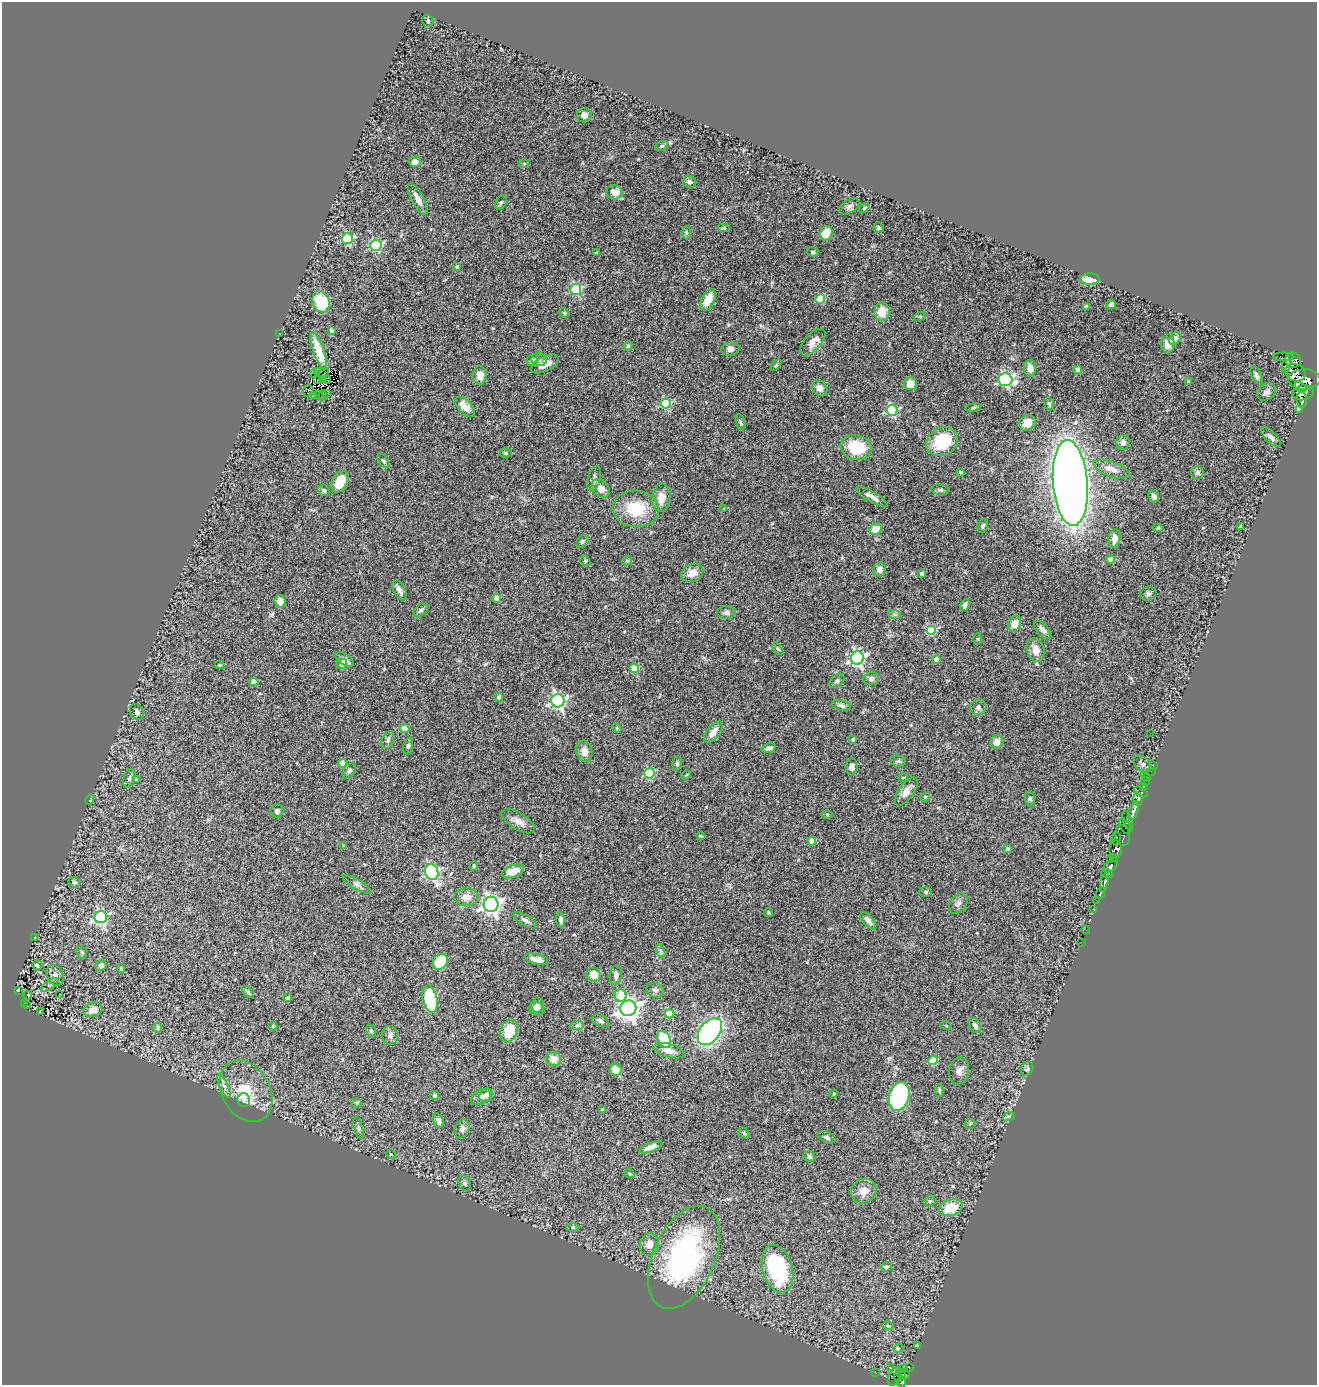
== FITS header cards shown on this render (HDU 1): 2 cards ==
NAXIS1  =                 1315
NAXIS2  =                 1383

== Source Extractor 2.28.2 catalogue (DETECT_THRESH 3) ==
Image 1315 x 1383 px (HDU 1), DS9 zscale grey, 1 PNG px = 1 image px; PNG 1319 x 1387 px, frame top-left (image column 1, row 1383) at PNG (2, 2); each listed source drawn as its Kron ellipse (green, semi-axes under 4 px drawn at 4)
Background 0.776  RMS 0.094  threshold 0.281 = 3 sigma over >= 5 px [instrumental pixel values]
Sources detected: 302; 6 with non-positive FLUX_AUTO (blend fragments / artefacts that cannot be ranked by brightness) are neither listed nor drawn; the other 296 listed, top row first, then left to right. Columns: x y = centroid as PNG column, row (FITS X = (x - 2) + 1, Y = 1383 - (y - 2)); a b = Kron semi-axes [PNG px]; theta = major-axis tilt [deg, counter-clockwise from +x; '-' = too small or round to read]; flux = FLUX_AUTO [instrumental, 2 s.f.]
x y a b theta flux
428 21 6 5 - 11
584 115 7 7 - 31
662 146 7 4 26 10
415 162 6 5 - 39
524 164 5 3 - 7.1
689 182 7 6 - 22
615 192 8 7 - 55
418 199 17 6 -62 44
501 202 7 5 62 12
849 206 11 6 31 22
864 208 6 3 37 6.4
724 228 6 4 -10 7.9
878 228 5 5 - 12
686 232 7 4 -90 8.2
826 233 7 6 - 120
347 239 5 5 - 530
376 245 5 5 - 660
596 252 4 2 - 4
813 252 6 4 -7 13
457 267 4 3 - 11
1090 279 9 5 -1 110
576 289 5 5 - 560
820 299 5 4 - 230
708 300 12 6 63 100
321 302 11 8 -66 330
1111 304 5 4 - 20
1086 307 4 3 - 10
882 312 9 7 84 100
564 313 5 4 - 7.7
920 316 6 4 19 7.4
332 331 4 4 - 20
279 333 2 2 - 29
1175 339 7 5 51 30
813 342 16 8 47 54
1168 344 9 6 88 49
628 346 5 4 - 7.5
730 349 9 6 8 27
319 351 20 5 -71 100
1284 357 10 4 -2 44
539 359 8 7 - 21
532 360 6 5 - 16
1293 360 8 7 - 340
545 364 15 7 26 69
776 365 6 4 45 8.2
1286 365 8 4 79 200
1030 368 8 6 -82 40
1078 370 4 4 - 55
317 372 3 2 - 26
324 373 6 2 58 12
1295 373 10 8 -23 500
314 374 3 2 - 9.7
1256 375 9 5 -66 17
480 376 9 7 -90 63
318 379 3 2 - 3
326 379 4 2 - 2.1
1304 379 16 10 1 4100
322 380 3 2 - 4.6
1005 380 7 6 - 1000
1189 382 4 3 - 16
910 384 6 6 - 86
1300 387 7 4 -37 710
820 388 8 7 - 32
308 391 6 5 - 0.88
1266 392 10 8 39 28
1303 393 10 7 12 1700
318 394 3 2 - 2.2
326 394 2 2 - 3.5
323 395 5 2 - 10
313 396 2 2 - 7.8
1302 400 8 5 -84 730
666 404 5 5 - 490
1049 404 7 4 -70 12
465 407 12 6 -45 81
973 407 8 4 9 8.3
1299 409 4 3 - 89
892 410 5 5 - 610
740 422 8 3 -71 11
1027 423 8 7 - 66
1271 437 13 5 -45 24
942 442 16 14 29 270
1123 442 7 6 - 20
856 447 16 12 -14 220
506 453 6 4 -3 10
384 461 8 4 -53 12
1112 469 18 7 -19 65
960 472 4 3 - 9.7
1197 473 7 6 - 14
594 479 13 6 74 22
340 481 11 7 62 140
1070 483 43 17 -85 9100
601 488 10 7 -48 57
324 490 6 5 - 12
940 490 9 5 -8 15
1154 496 6 5 - 24
872 497 18 5 -31 39
661 498 14 9 82 75
636 509 23 18 -5 260
724 509 4 2 - 5.8
983 526 7 5 68 14
1240 526 3 2 - 5.5
1158 528 5 4 - 8.4
876 529 6 5 - 120
1114 538 9 6 83 47
582 541 7 5 52 12
1110 559 4 4 - 45
585 561 6 4 -50 8.4
627 561 5 4 - 8
879 569 7 6 - 34
692 573 11 9 27 52
922 573 4 3 - 21
399 590 11 6 -62 33
1148 593 8 7 - 19
496 598 4 4 - 94
280 601 6 5 - 52
965 605 6 4 65 18
421 610 9 5 40 17
726 612 9 6 4 19
895 615 7 4 -19 13
1015 624 8 6 71 55
931 630 5 5 - 350
1043 630 11 6 -46 29
977 639 5 3 - 6.1
778 649 7 3 -53 9.4
1036 650 12 8 -74 63
857 658 7 6 - 1500
345 659 11 5 -35 26
936 659 4 4 - 54
342 664 5 5 - 31
220 665 4 4 - 6.4
634 668 4 4 - 200
871 679 8 6 18 24
837 681 9 5 42 15
254 682 4 4 - 59
499 697 4 4 - 18
558 701 6 6 - 1400
841 705 9 5 -14 18
978 707 8 8 - 23
137 712 8 6 -66 22
405 728 4 4 - 74
617 728 5 4 - 7.1
713 732 13 6 51 49
1150 733 2 2 - 2.5
853 739 4 3 - 9.2
388 740 9 5 67 17
997 742 7 6 - 52
408 746 8 5 75 13
769 748 7 4 18 18
584 751 10 8 -82 50
898 761 8 5 -8 16
343 763 4 4 - 140
677 763 7 4 90 11
1142 764 10 7 -46 18
1153 765 3 2 - 11
852 767 8 6 87 30
349 771 8 5 53 21
1151 771 2 2 - 4.5
649 773 5 5 - 430
1145 774 2 2 - 42
686 775 5 3 - 6.5
903 777 5 3 - 4.7
1148 778 3 2 - 27
129 779 9 5 73 14
137 779 4 3 - 16
1146 781 2 2 - 3.8
1144 786 3 2 - 43
906 792 16 7 55 56
1141 792 8 3 -30 47
925 797 5 4 - 6.1
1030 799 7 5 -89 14
90 800 5 3 - 6.1
1138 800 6 5 - 550
277 811 7 6 - 13
1134 811 10 4 71 990
827 814 6 4 -1 7.9
518 821 18 8 -32 50
1128 821 11 4 -70 240
1125 826 8 5 -59 160
1122 835 10 7 -80 150
701 836 4 3 - 6.3
1116 838 6 3 74 90
812 841 4 4 - 120
344 846 3 3 - 6.5
1008 848 4 4 - 40
1116 849 8 6 88 610
1115 858 4 3 - 530
1111 860 3 3 - 60
474 866 4 3 - 8.6
1111 866 9 5 45 470
513 871 11 6 19 83
432 872 8 6 -69 810
1107 874 5 4 - 470
74 882 6 5 - 12
1105 882 10 3 77 690
357 884 16 5 -31 24
925 892 6 5 - 9.2
1101 893 6 3 64 160
466 897 12 9 5 54
1097 901 4 3 - 57
958 903 11 8 54 26
491 904 7 7 - 2900
1094 909 3 3 - 38
768 912 4 4 - 9.1
101 917 6 6 - 990
525 920 13 5 -31 23
561 920 7 4 -85 20
868 921 10 5 -50 23
1086 930 4 2 - 8.2
35 937 4 2 - 4.8
1081 942 2 2 - 13
661 951 7 4 -71 14
82 952 6 5 - 12
536 959 12 5 -14 44
440 962 8 6 54 240
37 966 5 5 - 16
101 966 6 5 - 16
121 968 4 3 - 6.5
55 975 11 8 -64 31
594 975 7 6 - 79
616 975 10 6 83 24
50 985 10 4 34 13
19 990 3 2 - 10
655 990 9 7 -26 20
248 992 7 4 -46 12
28 995 4 2 - 5
59 995 3 3 - 37
620 996 6 6 - 220
288 998 4 4 - 50
430 999 14 7 -78 280
24 1004 3 2 - 4.6
27 1005 4 2 - 6.1
537 1005 7 6 - 23
628 1008 8 7 - 4300
537 1009 8 6 -26 27
93 1010 9 7 15 48
40 1012 4 3 - 4.8
670 1014 5 4 - 260
600 1021 9 5 -27 18
577 1025 7 4 2 14
975 1025 8 5 -60 19
273 1026 4 4 - 7.7
946 1026 5 3 - 5.4
158 1028 5 4 - 10
371 1031 6 5 - 11
509 1031 12 8 70 150
710 1032 15 10 52 1600
390 1035 9 8 - 22
664 1039 9 6 -60 240
669 1051 16 6 -16 50
554 1059 7 7 - 65
933 1060 5 4 - 230
1027 1069 7 6 - 13
616 1070 6 5 - 96
959 1071 14 10 82 38
224 1086 13 4 -63 27
939 1090 6 3 -90 8.9
246 1091 33 24 -60 280
834 1094 4 3 - 6
486 1095 7 6 - 30
434 1096 4 4 - 15
899 1096 14 10 74 720
481 1097 10 7 31 27
244 1100 7 6 - 29
357 1103 5 4 - 8.1
602 1109 3 3 - 7.3
1009 1116 6 3 18 7.9
439 1121 7 5 -68 29
970 1124 5 5 - 8.4
358 1128 11 3 -76 12
462 1129 10 7 66 24
744 1133 6 4 -46 7.7
827 1137 9 5 -25 15
651 1147 12 4 21 41
391 1154 5 4 - 9
809 1156 6 5 - 14
629 1173 5 3 - 7.1
465 1183 8 6 -68 15
864 1191 13 12 - 61
930 1201 6 5 - 11
951 1208 12 8 19 160
573 1227 6 4 -1 11
649 1245 11 9 73 41
684 1257 55 31 66 1400
886 1267 5 4 - 11
778 1269 24 15 -74 590
888 1326 5 3 - 7.7
917 1345 4 2 - 4.1
898 1348 5 4 - 16
891 1368 2 2 - 22
903 1368 3 2 - 8.7
909 1368 3 2 - 14
876 1373 2 2 - 4.3
901 1374 6 2 -40 16
905 1374 5 3 - 120
894 1377 9 5 71 270
898 1377 5 3 - 110
901 1382 5 4 - 350
At the frame edge (FLAGS 8, measured only in part): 1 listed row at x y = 901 1382
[6 non-positive-flux detections neither listed nor drawn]